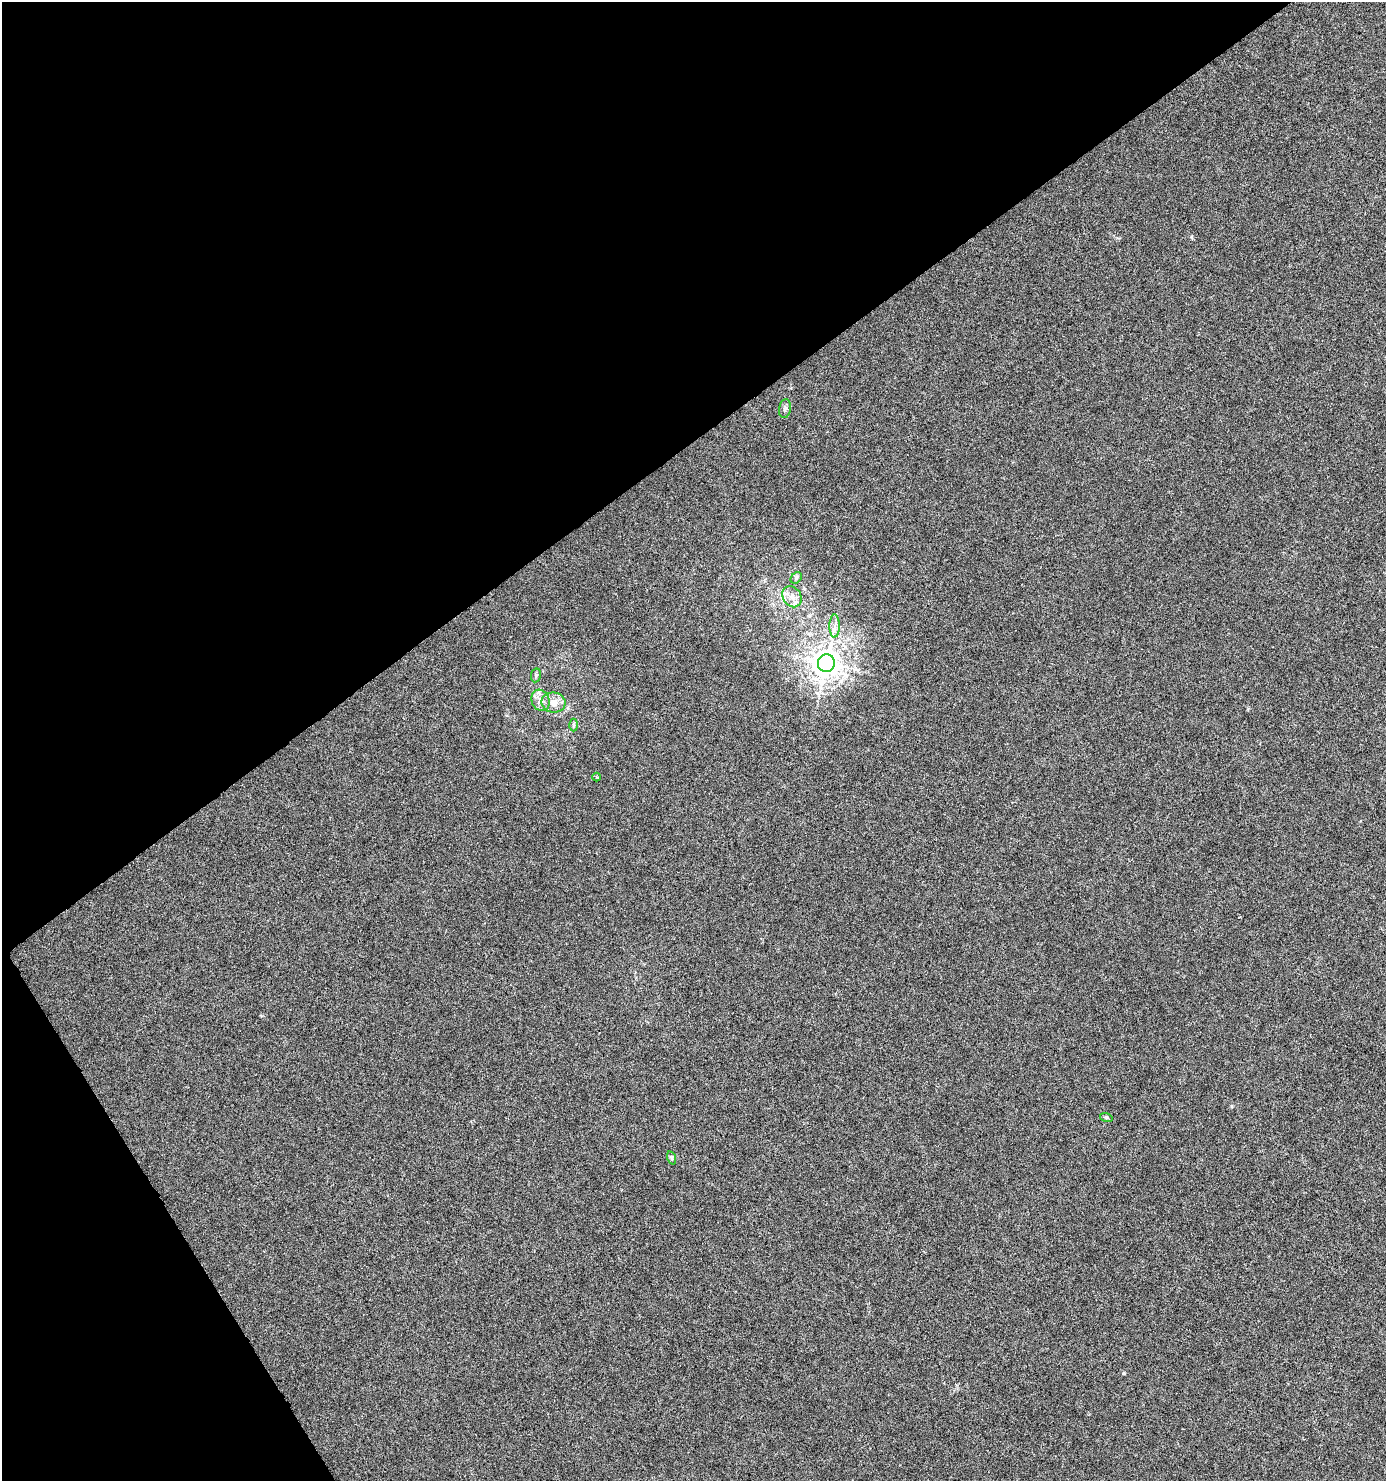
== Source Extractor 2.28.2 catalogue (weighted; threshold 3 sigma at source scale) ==
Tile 5 of 4 x 4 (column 1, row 2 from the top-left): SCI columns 185-1568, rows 2960-4438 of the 5840 x 5920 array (HDU 1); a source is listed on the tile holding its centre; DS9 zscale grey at full resolution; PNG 1388 x 1483 px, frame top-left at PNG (2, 2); each listed source drawn as its Kron ellipse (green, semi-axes under 4 px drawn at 4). Shown black and unused: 34% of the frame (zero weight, under 4 of 8 exposures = <1% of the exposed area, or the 3 px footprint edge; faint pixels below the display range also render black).
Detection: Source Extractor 2.28.2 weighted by HDU 2 'WHT'; one run over the whole footprint, this tile lists its part. Background 9.40e-04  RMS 0.0014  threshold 0.00576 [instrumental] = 3 sigma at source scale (4.09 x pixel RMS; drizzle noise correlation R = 1.36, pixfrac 0.8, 0.0396/0.0396 arcsec/px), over >= 5 px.
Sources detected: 12; all 12 listed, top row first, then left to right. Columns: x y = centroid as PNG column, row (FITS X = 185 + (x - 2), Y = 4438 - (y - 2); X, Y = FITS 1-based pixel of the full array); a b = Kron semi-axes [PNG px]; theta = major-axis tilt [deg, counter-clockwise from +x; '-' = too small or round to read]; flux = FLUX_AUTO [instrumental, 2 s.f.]
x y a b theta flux
785 409 9 6 81 0.36
796 578 6 5 - 0.25
792 597 11 9 -58 0.93
834 626 11 5 90 0.58
826 663 9 8 - 170
536 675 7 5 79 0.23
540 700 11 9 -64 0.88
553 702 12 10 -9 1.4
573 725 6 4 -90 0.19
596 777 4 3 - 0.13
1106 1117 6 4 -18 0.17
672 1158 7 4 -72 0.21
Unlisted compact peaks at least as high as the median listed source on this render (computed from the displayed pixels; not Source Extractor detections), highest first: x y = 1124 1373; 1191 237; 1232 1106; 261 1016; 1248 709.